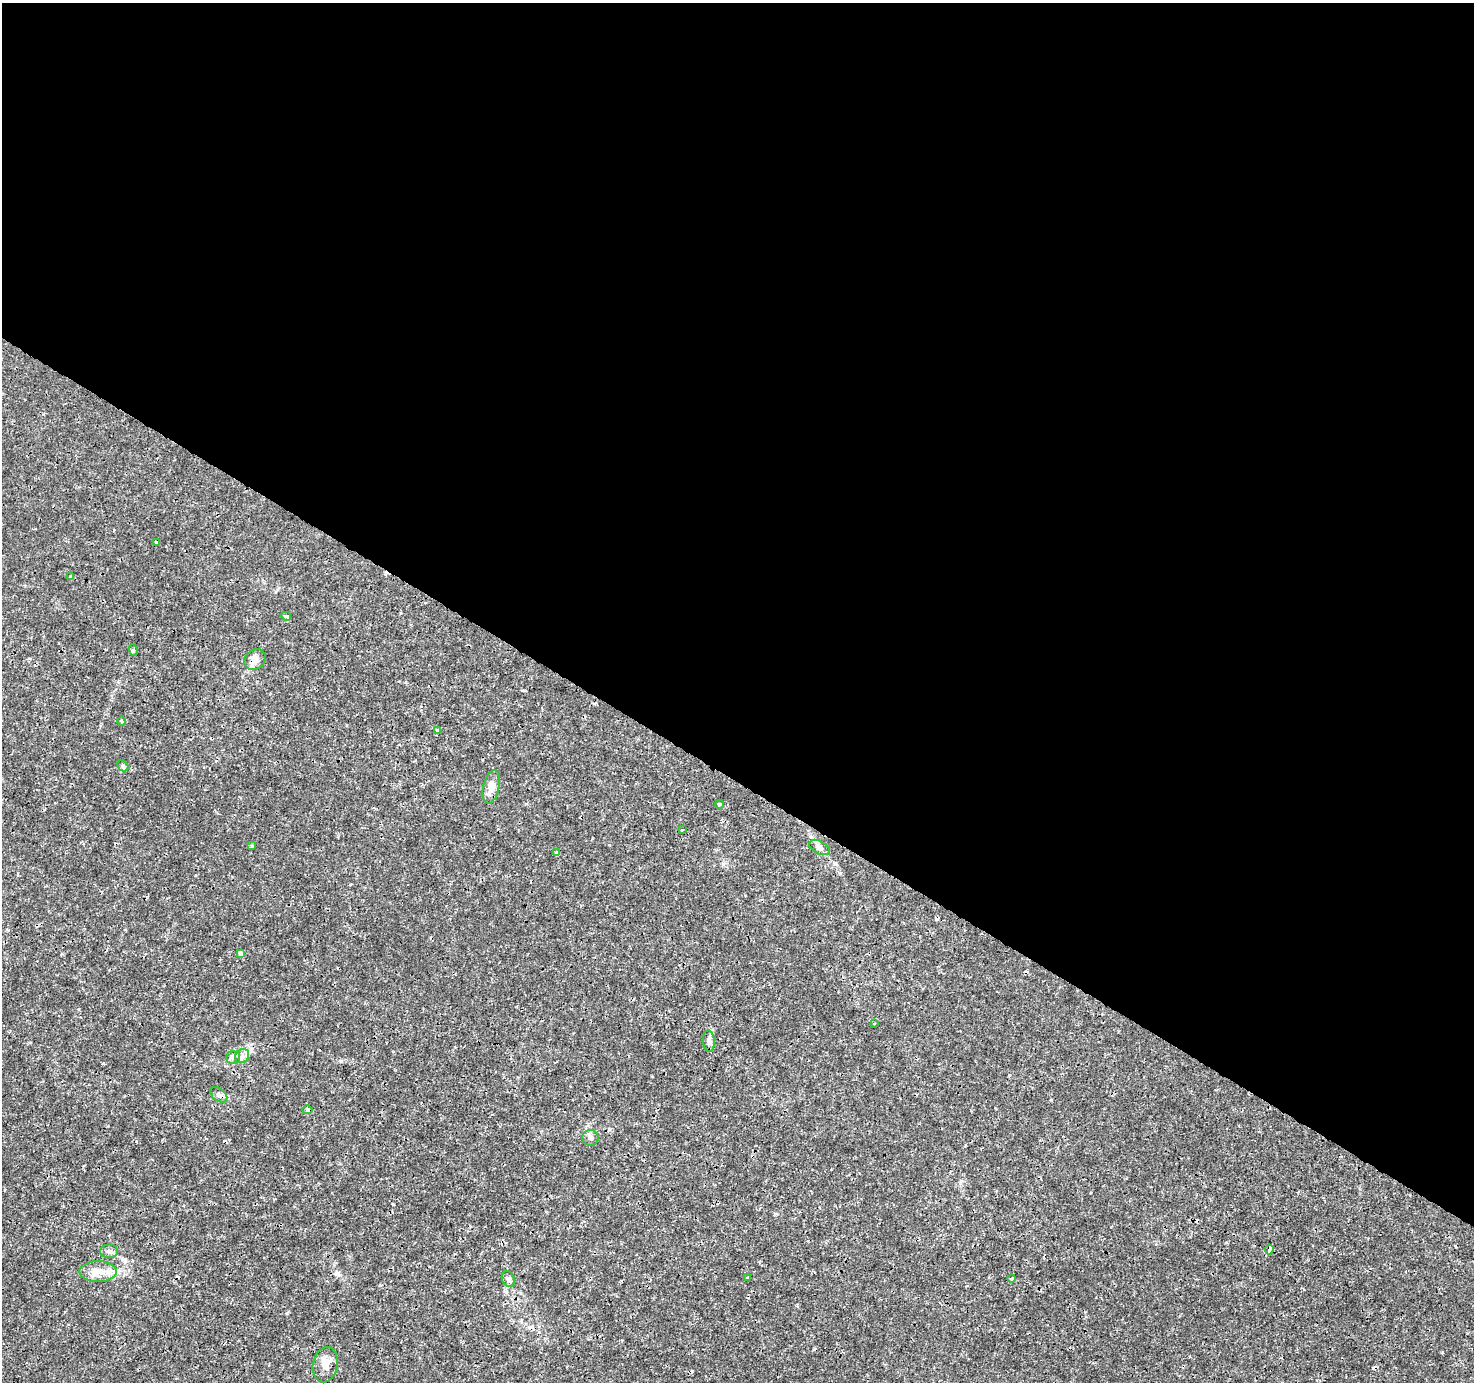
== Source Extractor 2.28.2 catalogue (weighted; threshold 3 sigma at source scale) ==
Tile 3 of 4 x 4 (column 3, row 1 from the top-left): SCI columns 2948-4419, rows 4327-5706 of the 5899 x 5961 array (HDU 1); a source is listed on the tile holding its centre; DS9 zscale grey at full resolution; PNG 1476 x 1384 px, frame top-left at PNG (2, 3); each listed source drawn as its Kron ellipse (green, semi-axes under 4 px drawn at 4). Shown black and unused: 57% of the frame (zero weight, under 3 of 4 exposures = <1% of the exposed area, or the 3 px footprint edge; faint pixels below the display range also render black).
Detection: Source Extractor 2.28.2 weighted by HDU 2 'WHT'; one run over the whole footprint, this tile lists its part. Background 0.0024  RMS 8.1e-04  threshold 0.00363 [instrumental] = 3 sigma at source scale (4.5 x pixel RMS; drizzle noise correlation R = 1.50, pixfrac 1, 0.0396/0.0396 arcsec/px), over >= 5 px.
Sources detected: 36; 7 cosmic-ray / hot-pixel residue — neither listed nor drawn; the other 29 listed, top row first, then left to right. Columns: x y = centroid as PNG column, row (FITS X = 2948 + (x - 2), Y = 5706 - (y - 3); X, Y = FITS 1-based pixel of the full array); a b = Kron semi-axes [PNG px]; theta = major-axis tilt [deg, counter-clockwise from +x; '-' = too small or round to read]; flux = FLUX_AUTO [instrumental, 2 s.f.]
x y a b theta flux
156 542 3 3 - 0.13
71 577 4 4 - 0.16
286 616 5 4 - 0.19
133 650 6 3 -73 0.1
255 659 12 9 39 0.55
121 721 5 3 - 0.093
437 731 4 3 - 0.31
123 766 6 4 -44 0.13
491 787 17 8 77 0.86
719 804 4 4 - 0.35
682 830 3 2 - 0.071
252 846 3 3 - 0.1
820 847 11 6 -28 0.34
556 853 3 3 - 0.15
240 953 4 4 - 0.45
874 1023 4 3 - 0.081
709 1041 10 6 -86 0.29
242 1056 8 6 45 0.29
233 1058 7 6 - 0.25
219 1095 10 6 -39 0.29
307 1110 5 4 - 0.28
590 1138 8 8 - 0.25
1269 1249 5 3 - 0.61
109 1251 9 6 0 0.27
98 1271 18 10 -1 1.1
748 1278 4 3 - 0.067
508 1279 8 6 -64 0.27
1012 1279 4 4 - 0.13
325 1365 18 12 79 0.86
Overlapping masked pixels (flux is a lower limit): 2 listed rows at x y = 307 1110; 1269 1249
Unlisted compact peaks at least as high as the median listed source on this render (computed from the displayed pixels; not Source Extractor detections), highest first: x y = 393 1204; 287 1313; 609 845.